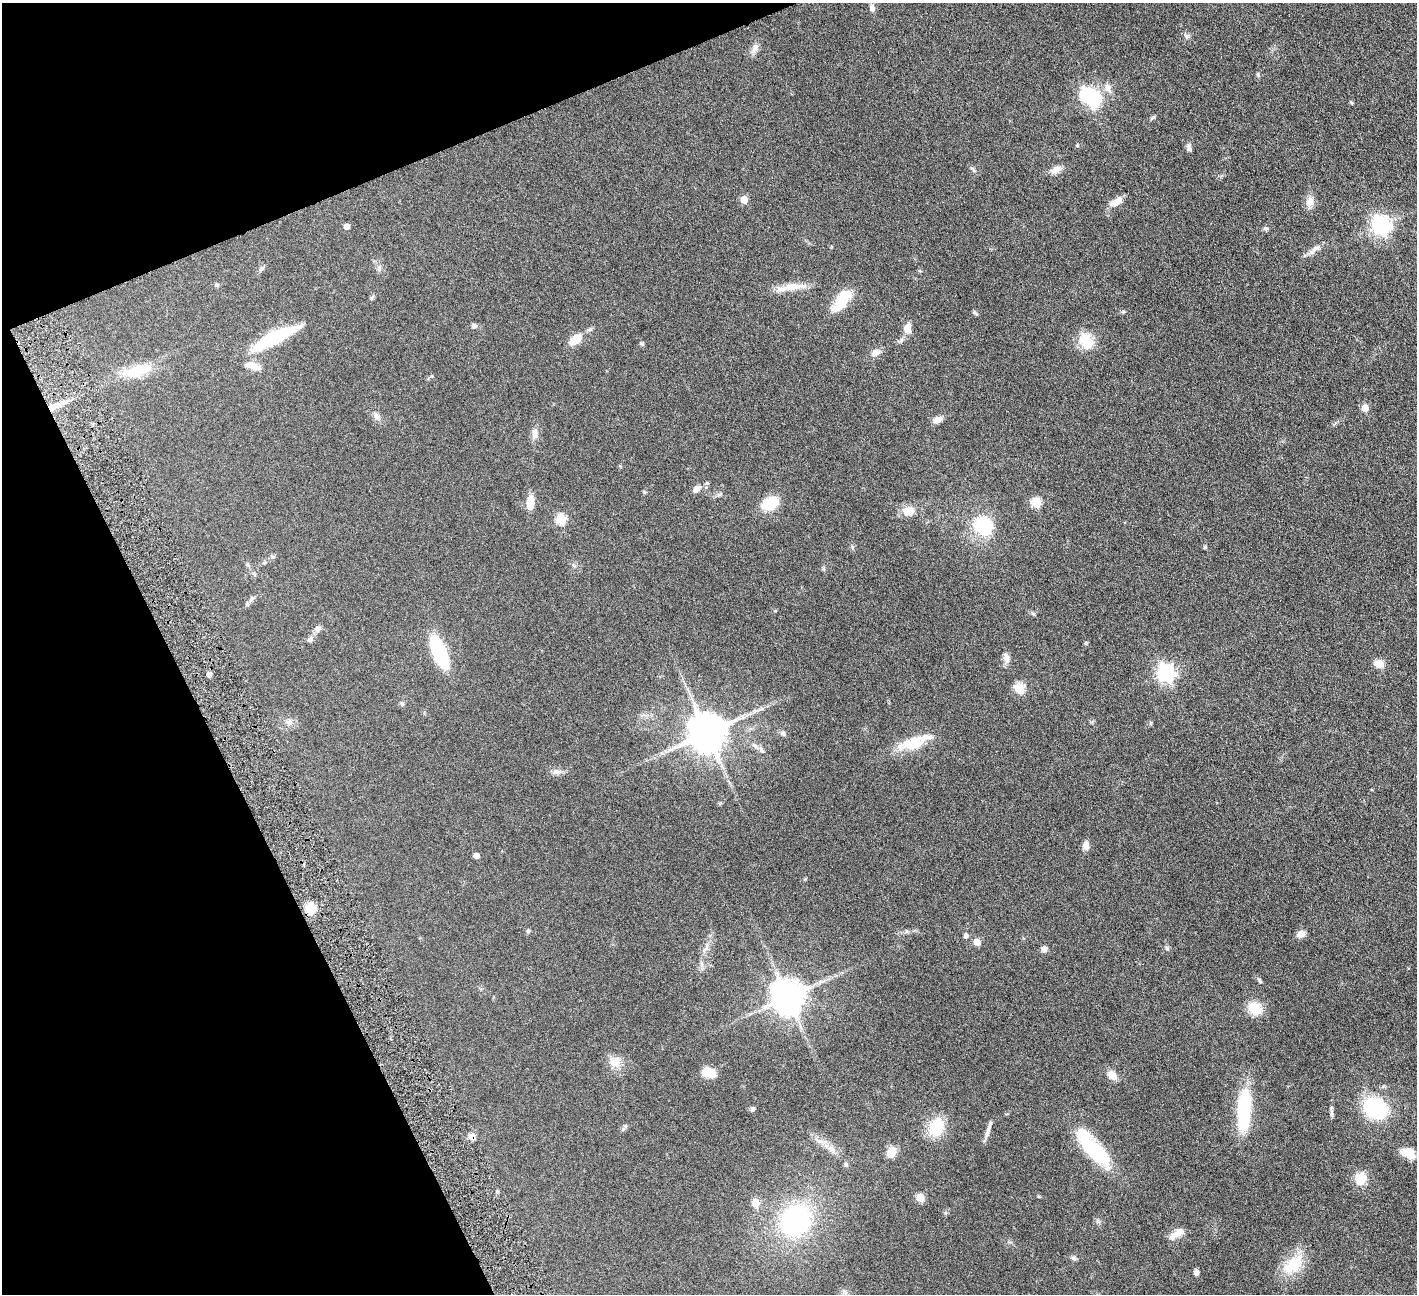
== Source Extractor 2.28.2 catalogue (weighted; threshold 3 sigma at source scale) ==
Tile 5 of 4 x 4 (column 1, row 2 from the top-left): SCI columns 4-1418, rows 2881-4172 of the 5666 x 5629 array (HDU 1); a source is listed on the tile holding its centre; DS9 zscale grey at full resolution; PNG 1419 x 1296 px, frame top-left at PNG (2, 3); no overlay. Shown black and unused: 20% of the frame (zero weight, under 4 of 8 exposures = <1% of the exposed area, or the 3 px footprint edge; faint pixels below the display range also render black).
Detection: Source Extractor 2.28.2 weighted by HDU 2 'WHT'; one run over the whole footprint, this tile lists its part. Background 0.128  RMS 0.0061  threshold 0.0249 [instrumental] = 3 sigma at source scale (4.09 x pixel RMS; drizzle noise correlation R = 1.36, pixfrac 0.8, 0.05/0.05 arcsec/px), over >= 5 px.
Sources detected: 110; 1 inside a brighter object's white glare — not listed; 3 inside a brighter listed object's ellipse — not listed separately; the other 106 listed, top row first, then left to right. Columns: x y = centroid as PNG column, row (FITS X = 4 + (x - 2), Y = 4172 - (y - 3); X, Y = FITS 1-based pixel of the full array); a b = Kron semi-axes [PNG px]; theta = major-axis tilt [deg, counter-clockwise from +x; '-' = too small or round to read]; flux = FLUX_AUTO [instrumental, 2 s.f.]
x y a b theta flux
872 8 10 6 -70 2
754 48 13 8 74 2.9
1258 75 6 4 -19 0.67
1108 87 15 7 -69 2.8
1087 95 7 7 - 110
1351 102 5 4 - 0.61
1153 117 8 3 44 0.75
1077 145 5 3 - 0.49
1189 148 9 6 -67 1.7
1056 170 17 8 22 3.6
744 199 5 5 - 8.8
1116 202 16 7 30 5.3
1310 202 14 10 79 4.1
1381 225 7 7 - 230
347 226 5 4 - 3.5
1266 229 7 4 -4 0.99
1314 249 18 6 42 3.2
379 268 7 4 -89 1.1
261 269 10 4 39 1.1
216 285 6 5 - 0.77
791 287 41 8 8 8.8
371 298 6 4 70 0.76
842 300 27 11 56 17
975 313 8 3 -39 0.82
474 326 8 6 -7 1.4
907 329 10 7 84 5.6
274 338 49 12 27 33
575 340 15 9 37 8
1086 341 23 16 -63 11
642 343 5 5 - 0.88
875 352 12 8 24 3.3
252 365 20 9 -16 5
137 370 38 13 12 15
52 407 13 7 30 4.9
1365 408 5 5 - 9.4
376 416 11 7 -58 2.2
937 419 11 7 25 3.3
535 433 16 8 -88 3.2
696 489 11 6 40 3.3
1036 502 5 5 - 23
530 503 18 9 85 6
770 503 18 12 30 15
908 511 13 10 11 6.7
561 519 6 5 - 30
983 526 15 15 - 33
1205 547 4 4 - 0.85
273 557 7 4 1 0.81
247 564 6 4 -45 0.77
254 574 6 4 -46 0.81
251 599 10 6 61 1.7
1033 614 6 4 -20 0.76
317 628 9 7 22 1.8
310 639 8 7 - 1.6
1086 643 5 4 - 0.8
439 651 23 9 -68 51
1006 658 15 7 -79 3
1379 664 10 9 - 5.2
1166 673 7 7 - 200
209 674 5 4 - 2.8
1019 688 5 5 - 30
402 704 6 6 - 0.89
289 722 8 7 - 1.8
707 733 11 10 - 1700
783 734 8 6 -42 1.5
912 745 24 13 10 11
761 750 11 4 -58 1.6
557 772 11 7 -12 2.2
720 803 5 4 - 0.66
1086 845 10 7 -85 3.2
476 856 5 4 - 3.7
310 909 5 5 - 34
528 931 6 4 46 0.73
1301 934 8 7 - 4.1
966 936 5 5 - 1.8
977 942 5 5 - 7.8
706 947 14 3 66 1.9
1167 948 6 5 - 0.94
1044 949 7 6 - 2.2
1260 981 7 5 -52 0.95
788 997 10 9 - 1100
1255 1008 14 12 -42 11
615 1063 15 13 -29 6.6
709 1073 13 9 -10 10
1112 1075 10 7 -46 5.6
1375 1108 17 14 -23 53
753 1109 6 6 - 1.2
1244 1110 48 13 87 39
1332 1114 7 4 -71 0.95
936 1127 22 15 69 16
988 1131 21 5 74 2.8
472 1137 8 7 - 2.7
818 1141 7 4 -19 1.3
832 1149 16 8 -43 4.5
1093 1149 48 15 -49 39
891 1152 9 8 - 8
1408 1153 18 11 -23 6.5
846 1164 6 6 - 1.2
1360 1179 12 11 - 9.5
920 1197 5 5 - 15
755 1203 5 5 - 13
796 1220 37 31 62 71
1177 1233 24 9 36 4.8
1074 1258 8 5 -27 1.1
1293 1264 31 17 42 16
1196 1272 7 5 -82 1.7
844 1292 9 5 -37 1.5
Overlapping masked pixels (flux is a lower limit): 2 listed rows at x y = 52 407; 472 1137
Unlisted compact peaks at least as high as the median listed source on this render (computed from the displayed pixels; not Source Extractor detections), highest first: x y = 1187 36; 1123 311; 1151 723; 644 492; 852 547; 1039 1196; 805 879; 623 1129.